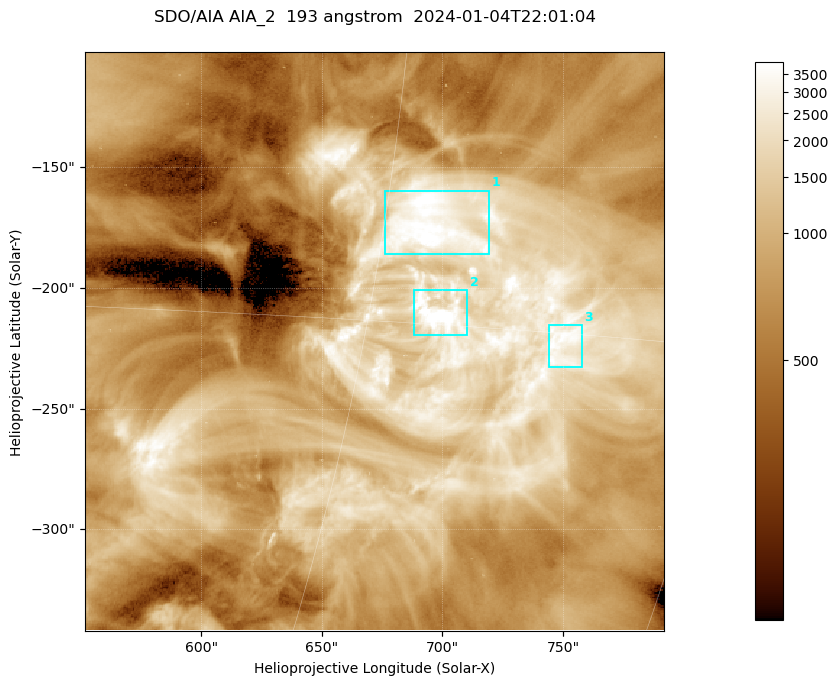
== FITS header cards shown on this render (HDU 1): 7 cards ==
TELESCOP= 'SDO/AIA '           / For AIA: SDO/AIA
INSTRUME= 'AIA_2   '           / For AIA: AIA_ATA1, AIA_ATA2, AIA_ATA3 or AIA_AT
WAVELNTH=                  193 / [angstrom] Wavelength
WAVEUNIT= 'angstrom'           / Wavelength unit: angstrom
DATE-OBS= '2024-01-04T22:01:04.843' / [ISO] Date when observation started; ISO 8
CTYPE1  = 'HPLN-TAN'           / CTYPE1; Typically HPLN
CTYPE2  = 'HPLT-TAN'           / CTYPE2; Typically HPLT

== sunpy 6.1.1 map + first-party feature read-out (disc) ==
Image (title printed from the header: SDO/AIA AIA_2  193 angstrom  2024-01-04T22:01:04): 400 x 400 px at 0.6 arcsec/px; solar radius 976 arcsec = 1627 px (partial field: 1.9% of the solar disc is inside the frame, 100% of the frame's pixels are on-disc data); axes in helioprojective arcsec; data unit not stated in the header (colour bar unlabelled)
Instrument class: DISC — disc imager (sunpy class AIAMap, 193 A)
Bright regions (active regions / flare kernels): reference = the on-disc median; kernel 3 px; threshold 5 sigma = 2258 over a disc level ~784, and >= 1.15x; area >= 160 px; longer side >= 5 px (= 3 arcsec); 3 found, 3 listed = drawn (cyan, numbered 1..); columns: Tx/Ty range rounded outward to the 2 arcsec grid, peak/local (2 s.f.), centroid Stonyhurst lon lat
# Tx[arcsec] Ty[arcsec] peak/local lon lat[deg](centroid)
1 676..720 -186..-158 5.6 +47 -13
2 688..712 -220..-200 7.6 +48 -15
3 744..758 -234..-214 5 +53 -15